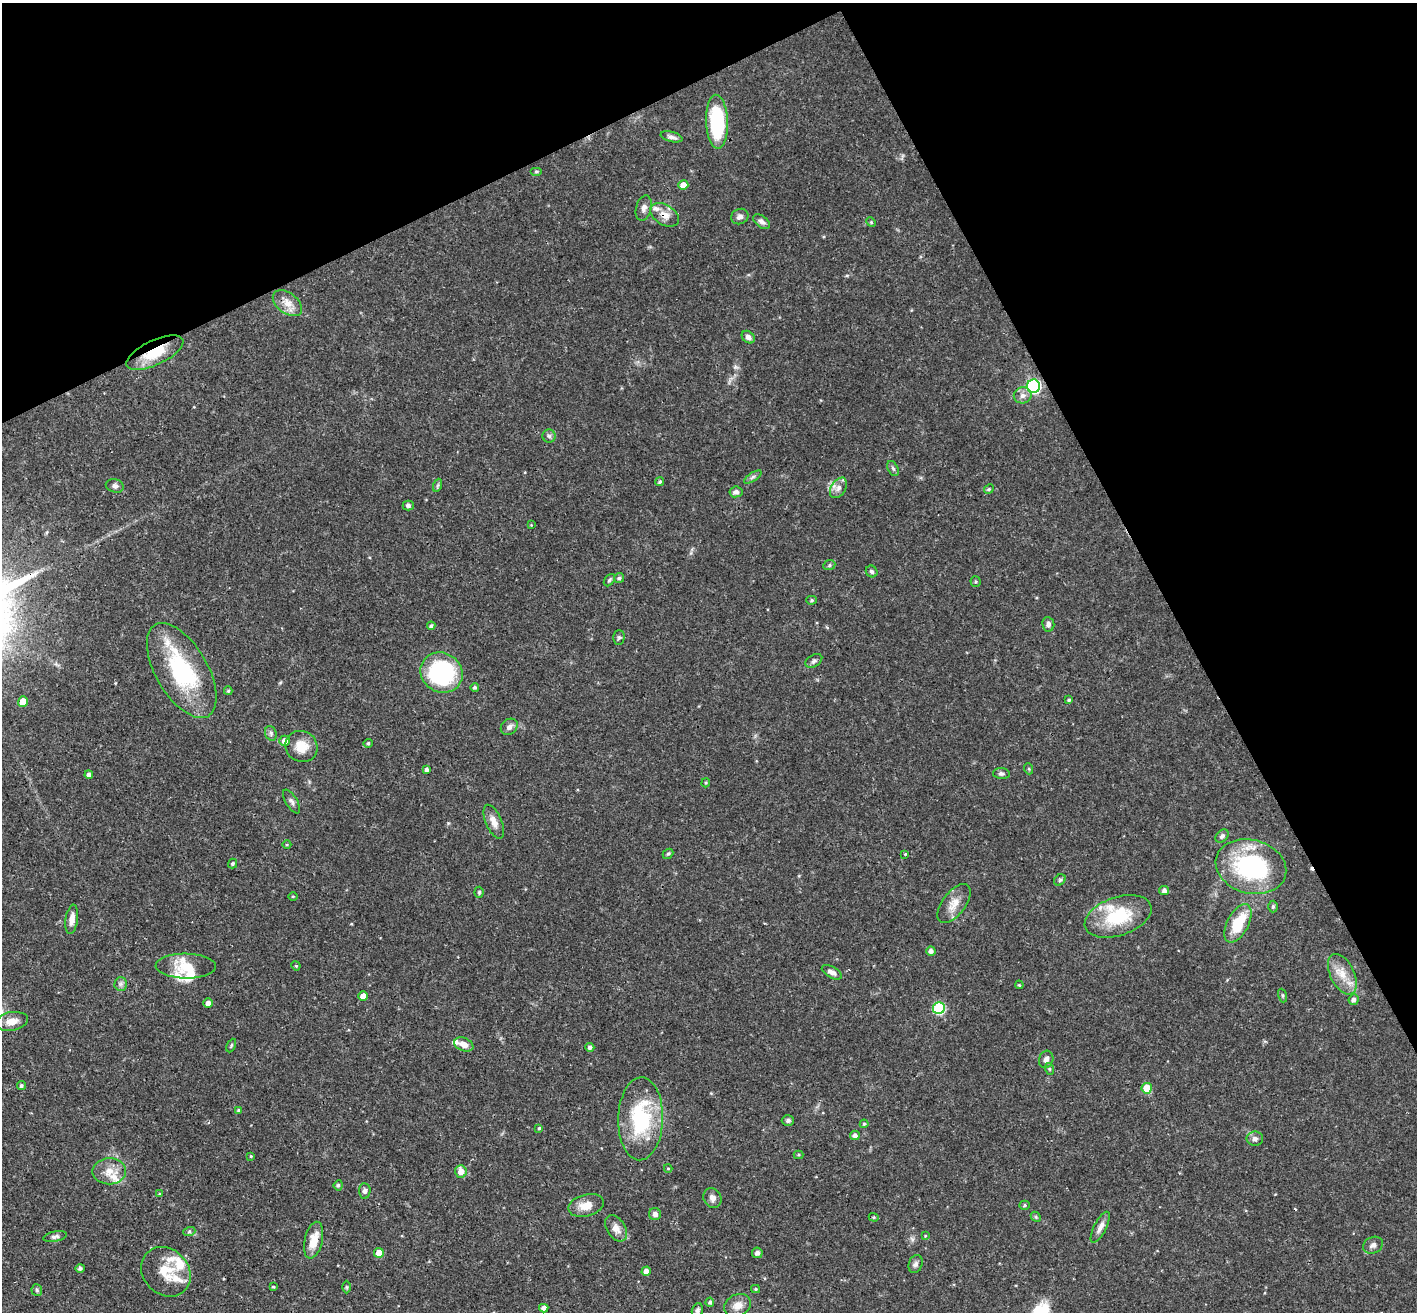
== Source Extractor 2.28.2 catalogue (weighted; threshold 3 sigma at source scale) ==
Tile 3 of 4 x 4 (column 3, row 1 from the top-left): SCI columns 2887-4301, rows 4244-5553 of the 5771 x 5737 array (HDU 1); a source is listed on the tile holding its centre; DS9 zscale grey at full resolution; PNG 1419 x 1314 px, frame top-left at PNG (2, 3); each listed source drawn as its Kron ellipse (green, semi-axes under 4 px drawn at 4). Shown black and unused: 26% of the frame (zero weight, under 3 of 4 exposures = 6% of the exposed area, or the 3 px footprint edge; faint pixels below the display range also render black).
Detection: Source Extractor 2.28.2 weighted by HDU 2 'WHT'; one run over the whole footprint, this tile lists its part. Background 0.0569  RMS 0.0031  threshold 0.0141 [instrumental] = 3 sigma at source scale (4.5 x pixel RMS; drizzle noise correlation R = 1.50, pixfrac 1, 0.05/0.05 arcsec/px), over >= 5 px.
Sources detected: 143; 1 inside a brighter object's white glare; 3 cosmic-ray / hot-pixel residue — neither listed nor drawn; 9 inside a brighter listed object's ellipse — not listed separately; the other 130 listed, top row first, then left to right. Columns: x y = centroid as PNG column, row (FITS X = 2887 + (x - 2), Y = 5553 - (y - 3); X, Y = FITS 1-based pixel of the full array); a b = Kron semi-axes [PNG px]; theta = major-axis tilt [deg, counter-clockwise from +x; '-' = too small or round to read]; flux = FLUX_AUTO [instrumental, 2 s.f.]
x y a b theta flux
717 122 27 11 -88 25
671 137 11 5 -14 1.2
536 171 6 4 0 0.42
683 185 5 5 - 3.5
644 208 13 7 75 1.6
664 215 16 10 -32 3
740 216 9 7 22 1.2
762 222 9 5 -38 1.2
871 222 5 4 - 0.37
287 303 17 10 -38 3.5
748 337 7 5 -43 1.3
155 353 31 12 25 10
1033 386 6 6 - 54
1023 395 9 8 - 1.6
549 436 6 6 - 0.77
893 469 8 5 -62 0.66
753 477 10 4 34 0.77
660 482 4 4 - 0.47
438 485 7 4 71 0.53
115 486 9 6 -14 1.1
838 488 11 7 58 1.8
989 489 5 4 - 0.36
736 492 6 5 - 1.2
408 506 5 5 - 0.77
531 525 4 4 - 0.26
829 565 6 5 - 0.56
872 571 6 5 - 0.73
619 578 5 5 - 0.56
609 580 7 4 52 0.58
975 582 5 5 - 0.45
812 600 5 4 - 0.46
1048 624 7 6 - 1.2
431 626 4 3 - 0.64
619 637 7 5 88 0.66
814 661 9 6 32 0.85
182 670 53 26 -60 32
442 673 22 19 -32 39
475 687 4 4 - 0.62
228 691 4 3 - 0.47
1069 700 4 3 - 0.47
23 702 5 5 - 4.8
509 727 9 7 41 1.4
271 733 7 5 -70 0.79
285 741 5 5 - 2.5
368 743 4 4 - 0.37
302 746 16 15 - 5.4
1029 769 5 3 - 0.32
426 770 4 4 - 0.81
1001 774 8 5 -5 0.81
89 775 4 4 - 1.2
706 783 5 3 - 0.35
292 801 13 5 -58 1.1
494 822 18 8 -66 2.7
1222 836 8 5 45 0.78
287 845 4 3 - 0.29
668 854 6 4 40 0.45
905 854 3 3 - 0.34
233 864 5 4 - 0.44
1251 867 36 27 -15 39
1060 880 6 5 - 0.58
1164 891 5 4 - 1.1
479 892 5 4 - 0.44
293 896 5 3 - 0.27
954 903 23 11 53 4
1273 907 6 4 89 0.6
1118 916 35 19 19 18
72 919 15 6 81 2.4
1238 923 21 11 63 12
931 951 4 4 - 1.3
186 966 30 12 -1 6
296 966 5 4 - 0.32
832 972 11 5 -30 1.7
1342 974 22 12 -64 5
121 984 7 6 - 0.92
1019 985 4 3 - 0.33
1282 995 7 3 -72 0.41
363 996 5 4 - 3.1
1354 1000 5 5 - 1
208 1003 5 4 - 1.5
939 1008 6 6 - 28
12 1021 16 9 10 3.5
231 1045 7 4 64 0.46
464 1045 10 6 -21 2.3
590 1047 4 4 - 0.89
1046 1059 9 7 71 1.5
1050 1069 6 4 -70 0.39
21 1086 4 4 - 0.66
1147 1088 5 5 - 9
239 1110 4 4 - 0.56
641 1119 41 22 88 27
788 1120 6 5 - 0.82
864 1124 4 4 - 0.45
539 1128 4 3 - 0.45
855 1135 5 4 - 1.2
1255 1139 8 7 - 1.1
798 1155 5 4 - 0.39
251 1156 4 3 - 0.3
668 1168 4 4 - 0.3
109 1171 17 13 2 4.4
461 1171 6 5 - 3.1
338 1185 5 4 - 0.63
365 1191 8 5 -86 1.1
159 1194 3 3 - 0.3
712 1198 10 8 -60 1.7
586 1205 18 11 15 4.1
1025 1205 5 4 - 0.46
655 1214 6 6 - 1.3
874 1217 5 4 - 0.42
1036 1217 6 4 -47 0.46
1100 1227 17 6 63 2
616 1228 14 9 -58 2.7
189 1232 6 4 19 0.48
925 1236 4 3 - 0.23
55 1237 12 5 11 1
314 1240 18 9 77 5.3
1373 1245 10 8 25 1.4
379 1253 5 5 - 3.7
757 1253 5 5 - 0.94
916 1264 9 7 66 1.1
80 1268 5 4 - 0.77
646 1271 5 4 - 1.6
166 1272 27 22 -46 8.1
273 1287 3 3 - 0.35
347 1287 6 4 -89 0.42
755 1289 4 4 - 0.39
37 1290 6 5 - 0.58
710 1302 4 4 - 0.71
738 1305 14 11 27 3.2
544 1308 4 4 - 1.4
697 1310 7 5 67 0.86
Overlapping masked pixels (flux is a lower limit): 2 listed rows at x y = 664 215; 155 353